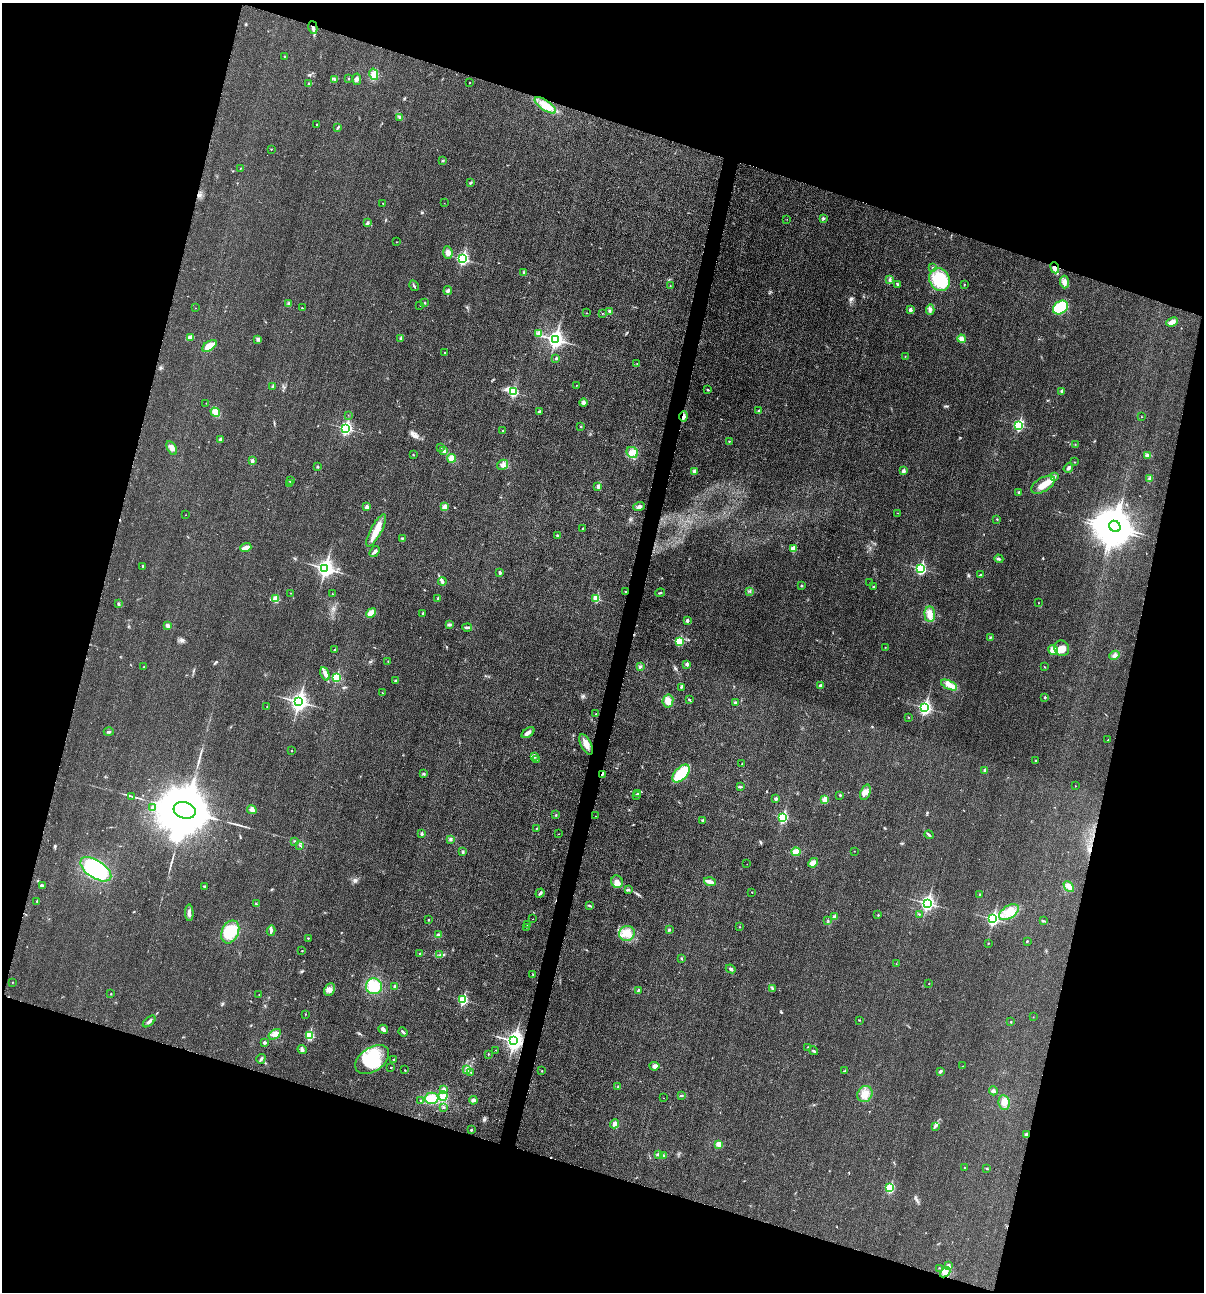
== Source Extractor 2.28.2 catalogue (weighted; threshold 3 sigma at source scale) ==
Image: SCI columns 129-4934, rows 12-5170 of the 5200 x 5181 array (HDU 1 of 3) = the unmasked area's bounding box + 8 px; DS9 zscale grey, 4 x 4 block average (1 PNG px = mean of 4 x 4 image px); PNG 1206 x 1294 px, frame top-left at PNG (2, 3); each listed source drawn as its Kron ellipse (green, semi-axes under 4 px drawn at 4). Shown black and unused: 35% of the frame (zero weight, under 3 of 4 exposures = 1% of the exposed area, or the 3 px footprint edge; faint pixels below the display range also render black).
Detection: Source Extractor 2.28.2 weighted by HDU 2 'WHT'. Background 0.0299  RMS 0.0059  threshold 0.0265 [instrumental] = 3 sigma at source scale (4.5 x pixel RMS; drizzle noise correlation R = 1.50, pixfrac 1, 0.05/0.05 arcsec/px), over >= 5 px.
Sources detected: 330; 2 inside a brighter object's white glare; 2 cosmic-ray / hot-pixel residue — neither listed nor drawn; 1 coinciding with a brighter row at this scale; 11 inside a brighter listed object's ellipse — not listed separately; the other 314 listed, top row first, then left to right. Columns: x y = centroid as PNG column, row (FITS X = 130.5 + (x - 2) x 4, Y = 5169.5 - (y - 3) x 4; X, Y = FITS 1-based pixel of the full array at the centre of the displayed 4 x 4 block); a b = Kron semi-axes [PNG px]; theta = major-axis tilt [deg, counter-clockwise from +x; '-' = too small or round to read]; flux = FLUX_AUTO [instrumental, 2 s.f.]
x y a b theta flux
313 27 6 2 -76 11
284 56 2 2 - 1.5
374 74 6 4 -75 30
348 78 2 2 - 1.7
334 79 2 2 - 1.8
357 79 6 3 -84 8.2
470 82 2 2 - 1.2
308 84 3 2 - 4.2
545 105 12 5 -34 58
400 117 3 2 - 5.5
317 125 2 2 - 2.2
338 128 3 2 - 4.3
271 149 2 2 - 2.2
443 161 3 2 - 2.6
240 168 2 2 - 1.2
470 183 3 2 - 3.3
383 203 2 2 - 1.5
444 203 2 2 - 0.92
823 218 4 2 - 4
787 219 2 2 - 0.65
368 223 3 2 - 5.1
397 242 2 2 - 0.84
448 253 6 4 -84 13
462 259 3 2 - 550
933 267 2 2 - 2.7
1055 268 6 3 -67 13
524 272 3 2 - 3
940 279 11 10 - 150
890 280 3 2 - 2.1
1064 282 6 4 -88 14
897 284 4 2 - 4.5
964 284 2 2 - 1.5
670 285 2 2 - 1.4
414 286 5 2 - 4.5
448 291 4 3 - 6.2
425 303 2 2 - 1.7
288 304 4 2 - 4.3
420 306 2 2 - 0.82
195 308 2 2 - 0.7
302 308 3 2 - 1.6
1060 308 8 6 37 150
930 309 5 3 - 7.9
910 310 2 2 - 27
609 311 3 2 - 5.6
587 313 2 2 - 1.1
603 313 2 2 - 1.9
1172 322 6 4 22 21
538 333 2 2 - 2.6
190 337 4 3 - 8.1
401 338 3 2 - 4.2
258 339 3 2 - 2.3
555 339 3 3 - 1400
962 339 4 3 - 16
209 346 8 4 35 44
445 352 2 2 - 2.7
905 356 2 2 - 2.5
556 358 2 2 - 14
637 364 2 2 - 1
576 385 2 2 - 1.3
273 387 3 3 - 5.6
707 390 4 2 - 3.1
1062 391 2 2 - 15
513 392 3 2 - 270
206 403 2 2 - 1.3
584 403 4 4 - 7.5
759 411 2 2 - 9.6
215 412 5 4 - 25
539 412 3 2 - 5.6
348 415 2 2 - 0.71
683 416 5 3 - 15
1141 417 2 2 - 0.94
1019 425 3 2 - 340
581 426 2 2 - 3.8
346 428 3 2 - 630
503 431 3 2 - 2.3
220 440 2 2 - 21
729 441 2 2 - 1.7
1075 444 2 2 - 1.7
440 447 2 2 - 1.7
172 448 7 4 -59 14
444 451 3 3 - 6.3
632 452 6 5 - 19
413 455 2 2 - 2
1148 456 4 3 - 9.4
452 458 4 4 - 23
252 461 2 2 - 24
1074 462 2 2 - 1
502 465 6 5 - 15
317 467 2 2 - 9.4
1068 468 5 3 - 7.9
694 471 2 2 - 28
903 471 2 2 - 30
1054 477 4 2 - 5.6
1149 478 3 2 - 3.8
290 480 3 2 - 4.1
290 484 2 2 - 2
1043 485 13 7 31 41
598 486 2 2 - 27
1019 492 2 2 - 3.6
367 507 2 2 - 29
444 507 4 4 - 14
639 507 6 4 19 10
898 513 2 2 - 0.74
186 515 2 2 - 0.64
997 519 2 2 - 2.1
1115 526 6 5 - 8200
582 528 2 2 - 1.6
376 530 18 5 62 47
557 535 2 2 - 2.7
402 538 2 2 - 1.2
246 548 6 2 20 24
793 549 2 2 - 71
375 551 6 3 56 7.5
999 559 4 2 - 5.4
142 566 2 2 - 2.3
325 568 3 3 - 1400
921 568 3 2 - 450
500 572 3 3 - 4.8
980 575 4 2 - 3.3
442 581 4 3 - 7.1
870 583 2 2 - 2.2
802 585 2 2 - 2.8
873 586 3 2 - 2
750 591 2 2 - 1.3
625 592 2 2 - 2.9
291 593 2 2 - 1.1
660 593 5 2 - 3.9
332 594 2 2 - 1.1
438 598 3 2 - 4.5
596 598 2 2 - 120
276 599 2 2 - 110
1038 603 2 2 - 1.9
118 604 3 2 - 4
371 613 5 4 - 31
423 613 2 2 - 6.1
930 614 8 5 -86 29
687 620 2 2 - 18
168 625 4 3 - 5.8
449 625 3 3 - 6.7
467 627 5 2 - 5.5
990 637 3 2 - 2.3
679 642 2 2 - 170
885 647 2 2 - 0.94
1062 648 8 7 - 39
334 650 2 2 - 1.6
1053 650 5 4 - 32
1114 655 5 3 - 8.7
388 661 2 2 - 1.8
687 664 2 2 - 25
143 667 2 2 - 1.2
640 667 3 2 - 3.8
1044 667 2 2 - 1.2
325 674 7 3 -68 12
336 677 2 2 - 210
395 681 2 2 - 3.5
949 685 9 2 -26 15
821 686 2 2 - 30
681 687 2 2 - 2.7
382 693 2 2 - 1.2
1045 697 2 2 - 10
689 699 3 2 - 4
668 701 7 5 79 30
299 702 3 3 - 1500
736 703 3 2 - 10
267 707 2 2 - 1.1
925 708 3 2 - 740
596 714 2 2 - 4
909 717 2 2 - 1.3
109 732 5 2 - 5.2
528 733 7 3 36 12
1108 740 2 2 - 3.4
586 744 11 5 -64 26
292 751 2 2 - 3.4
535 756 3 2 - 2.5
537 759 2 2 - 1.9
1035 761 2 2 - 2.7
742 764 2 2 - 1.1
985 770 2 2 - 20
423 773 3 2 - 3.4
602 774 3 2 - 5.3
681 774 11 6 47 120
1075 786 2 2 - 1.8
740 787 4 2 - 4.5
865 792 8 5 68 17
637 794 2 2 - 1.6
636 795 2 2 - 4.2
840 795 2 2 - 2.7
131 796 2 2 - 1.6
776 799 3 3 - 5.7
825 800 2 2 - 87
152 808 2 2 - 12
185 810 11 8 -17 43000
252 810 5 4 - 11
556 815 2 2 - 2.7
595 816 2 2 - 1
783 817 3 2 - 340
703 820 2 2 - 13
537 828 2 2 - 1.7
422 834 3 2 - 7.5
558 834 2 2 - 0.7
929 835 5 2 - 4.6
450 839 2 2 - 2.8
294 841 2 2 - 2.1
300 845 2 2 - 2.2
854 851 2 2 - 1
462 852 2 2 - 2
796 852 4 4 - 33
813 863 5 4 - 21
747 864 2 2 - 0.74
96 869 17 9 -33 290
617 882 6 6 - 20
710 882 6 2 -17 26
43 886 3 3 - 4.7
204 886 2 2 - 1.9
1069 886 6 3 -46 18
628 890 3 2 - 4.5
752 892 2 2 - 1.3
540 893 5 2 - 6.6
979 894 2 2 - 5.7
37 901 2 2 - 4.8
927 903 3 2 - 890
256 904 3 2 - 2.3
590 906 4 2 - 3.9
1009 912 11 6 31 38
189 913 8 2 -88 9.9
919 914 2 2 - 1.5
878 915 2 2 - 2.1
835 917 2 2 - 34
533 919 2 2 - 0.99
993 919 3 2 - 620
428 920 2 2 - 4.5
828 920 2 2 - 1.1
1043 921 4 2 - 1.9
528 924 3 2 - 3.9
527 927 2 2 - 0.92
740 927 2 2 - 1.5
670 930 2 2 - 2.7
271 931 5 2 - 6.6
230 932 12 8 65 110
627 933 8 7 - 34
438 935 3 2 - 12
308 938 2 2 - 2
1027 941 2 2 - 4.1
988 943 2 2 - 2.6
302 951 2 2 - 3.1
419 953 2 2 - 1.7
440 955 3 2 - 4.1
682 958 3 2 - 2.2
896 964 2 2 - 1.2
731 969 5 3 - 7
533 974 2 2 - 1.5
12 982 2 2 - 1.4
929 984 2 2 - 1.5
374 986 8 8 - 83
395 986 3 2 - 5.1
772 989 2 2 - 2.8
330 990 6 5 - 15
638 990 3 2 - 2.7
111 994 2 2 - 3.4
259 995 2 2 - 1
463 1000 2 2 - 290
305 1014 2 2 - 1.1
1033 1017 2 2 - 0.92
859 1020 2 2 - 1.7
149 1021 7 2 40 9.8
1011 1022 2 2 - 2
383 1029 5 3 - 7.2
403 1032 5 2 - 4.8
275 1034 7 4 34 15
309 1035 2 2 - 220
514 1041 3 3 - 1900
265 1043 3 3 - 4.7
808 1047 2 2 - 4
302 1049 4 2 - 6.4
496 1050 2 2 - 1.4
813 1051 5 2 - 4.4
488 1054 2 2 - 2.1
261 1059 5 2 - 7.8
372 1060 19 12 35 190
393 1060 2 2 - 4.1
654 1066 5 4 - 10
963 1066 2 2 - 0.98
391 1067 2 2 - 1.6
466 1069 3 2 - 3.7
405 1070 2 2 - 1.6
542 1071 2 2 - 2.1
845 1071 2 2 - 2
940 1071 4 2 - 5.7
471 1072 2 2 - 1.2
618 1087 3 2 - 2.5
444 1090 4 3 - 15
993 1091 4 3 - 6.7
865 1094 8 7 - 33
681 1095 3 2 - 3.3
443 1096 4 4 - 22
432 1098 7 5 2 45
663 1098 2 2 - 0.89
473 1100 4 3 - 10
421 1101 2 2 - 1.8
1004 1102 8 5 -82 20
444 1107 3 2 - 3.1
615 1124 5 4 - 9.3
935 1127 2 2 - 2
471 1130 2 2 - 7.3
1027 1134 4 3 - 7.8
719 1144 2 2 - 37
658 1154 4 2 - 10
663 1156 4 2 - 5.2
965 1168 2 2 - 2.1
987 1168 2 2 - 1.5
890 1188 2 2 - 230
948 1266 3 3 - 8.6
940 1268 2 2 - 1.5
945 1272 6 4 42 14
Overlapping masked pixels (flux is a lower limit): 6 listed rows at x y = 545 105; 1055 268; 683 416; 602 774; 514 1041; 1027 1134
Diffuse or blended objects may show on this block-average render without a row.